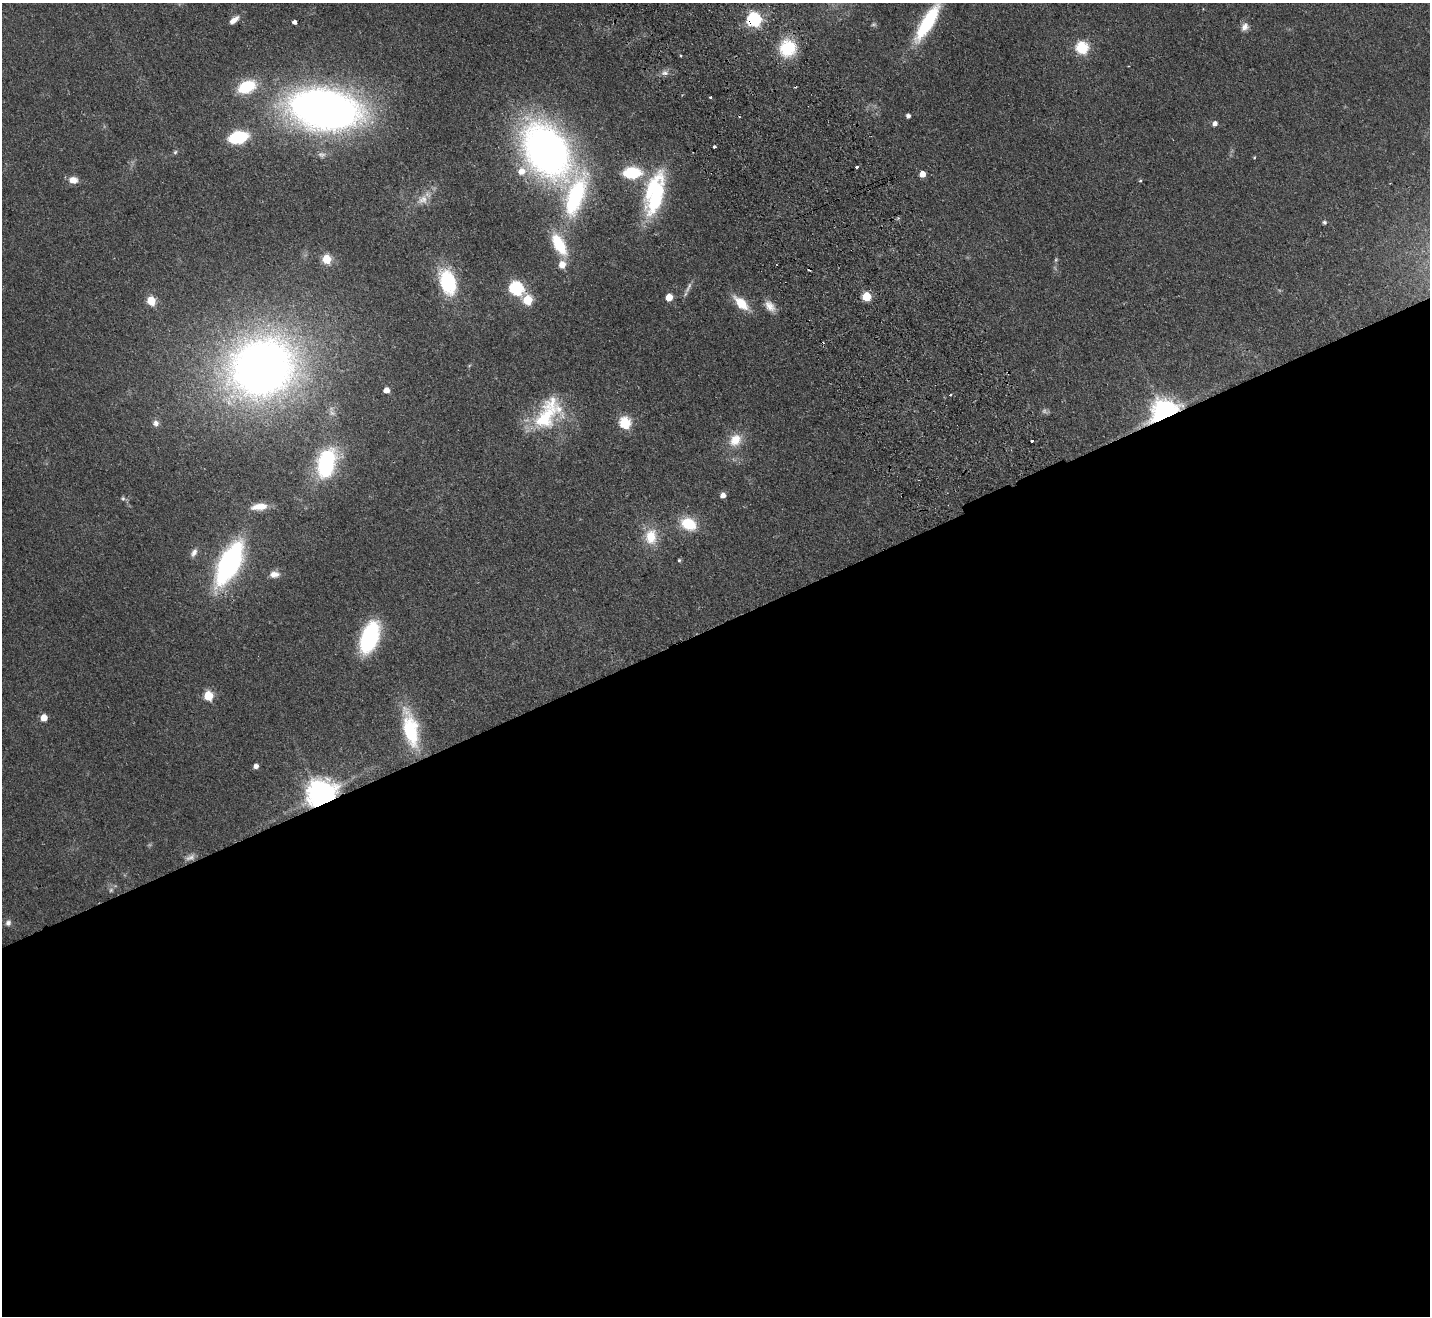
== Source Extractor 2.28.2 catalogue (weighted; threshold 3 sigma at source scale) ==
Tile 15 of 4 x 4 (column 3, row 4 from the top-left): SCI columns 2909-4336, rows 321-1634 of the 5819 x 5764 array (HDU 1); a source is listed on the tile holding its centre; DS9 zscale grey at full resolution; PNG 1432 x 1318 px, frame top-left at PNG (2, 3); no overlay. Shown black and unused: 53% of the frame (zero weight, under 2 of 3 exposures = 3% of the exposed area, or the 3 px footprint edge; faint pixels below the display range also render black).
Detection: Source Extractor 2.28.2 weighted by HDU 2 'WHT'; one run over the whole footprint, this tile lists its part. Background 0.0667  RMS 0.0072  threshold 0.0326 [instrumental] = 3 sigma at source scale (4.5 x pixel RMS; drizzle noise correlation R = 1.50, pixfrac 1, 0.05/0.05 arcsec/px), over >= 5 px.
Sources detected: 78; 5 too faint to see at this stretch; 2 cosmic-ray / hot-pixel residue — not listed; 2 inside a brighter listed object's ellipse — not listed separately; the other 69 listed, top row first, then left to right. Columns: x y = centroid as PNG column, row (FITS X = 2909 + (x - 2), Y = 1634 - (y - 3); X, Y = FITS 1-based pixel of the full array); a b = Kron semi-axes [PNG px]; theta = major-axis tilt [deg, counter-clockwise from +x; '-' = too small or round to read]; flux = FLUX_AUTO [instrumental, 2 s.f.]
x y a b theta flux
754 19 7 7 - 120
234 20 12 6 39 5.8
294 22 4 3 - 20
927 22 48 13 59 52
873 24 7 5 21 1.3
1245 27 12 9 59 4.4
788 48 20 19 - 31
1082 48 7 6 - 66
680 55 4 2 - 0.76
665 73 10 7 -1 3.5
247 87 19 12 23 34
710 97 3 3 - 1.2
324 109 56 31 -10 570
908 116 4 4 - 2.8
1215 124 6 5 - 3.3
238 137 13 8 13 69
714 146 3 3 - 3.2
546 151 40 26 -57 490
175 152 5 5 - 1.2
1254 157 5 3 - 0.62
856 167 3 3 - 1.5
521 171 10 9 - 8.5
632 173 16 10 1 39
922 174 5 5 - 6.9
73 180 11 8 -3 6.6
1140 181 5 4 - 0.89
655 194 52 21 78 76
575 196 60 22 72 94
423 200 18 12 37 8.7
1324 222 5 5 - 1.5
327 259 6 5 - 27
1056 260 6 5 - 1
562 265 7 7 - 9.5
448 282 28 16 -75 51
516 288 7 7 - 110
688 289 13 5 59 3.1
669 297 6 5 - 10
867 297 5 5 - 28
528 300 6 6 - 29
151 301 6 6 - 22
741 303 20 9 -43 17
770 306 16 10 -47 6.8
262 367 55 48 23 610
386 390 6 6 - 4.7
950 395 4 3 - 1.3
1165 413 9 8 - 980
546 415 50 26 61 49
156 423 8 8 - 3.2
625 423 7 6 - 55
735 440 17 13 49 14
1032 441 3 3 - 2.6
326 464 29 17 74 77
723 495 6 5 - 4.3
123 498 7 6 - 1.5
259 507 19 8 7 11
688 524 17 12 -23 24
651 537 22 16 86 17
194 553 12 7 58 3.6
679 560 5 4 - 0.99
229 563 30 13 63 210
274 574 13 8 1 5.4
369 637 24 13 69 96
208 696 6 6 - 29
44 718 5 5 - 8.7
410 729 47 17 -78 49
256 766 5 5 - 3.3
321 794 10 9 - 880
111 890 7 6 - 1.9
8 923 8 7 - 2.8
Overlapping masked pixels (flux is a lower limit): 3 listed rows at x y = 754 19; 1165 413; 321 794